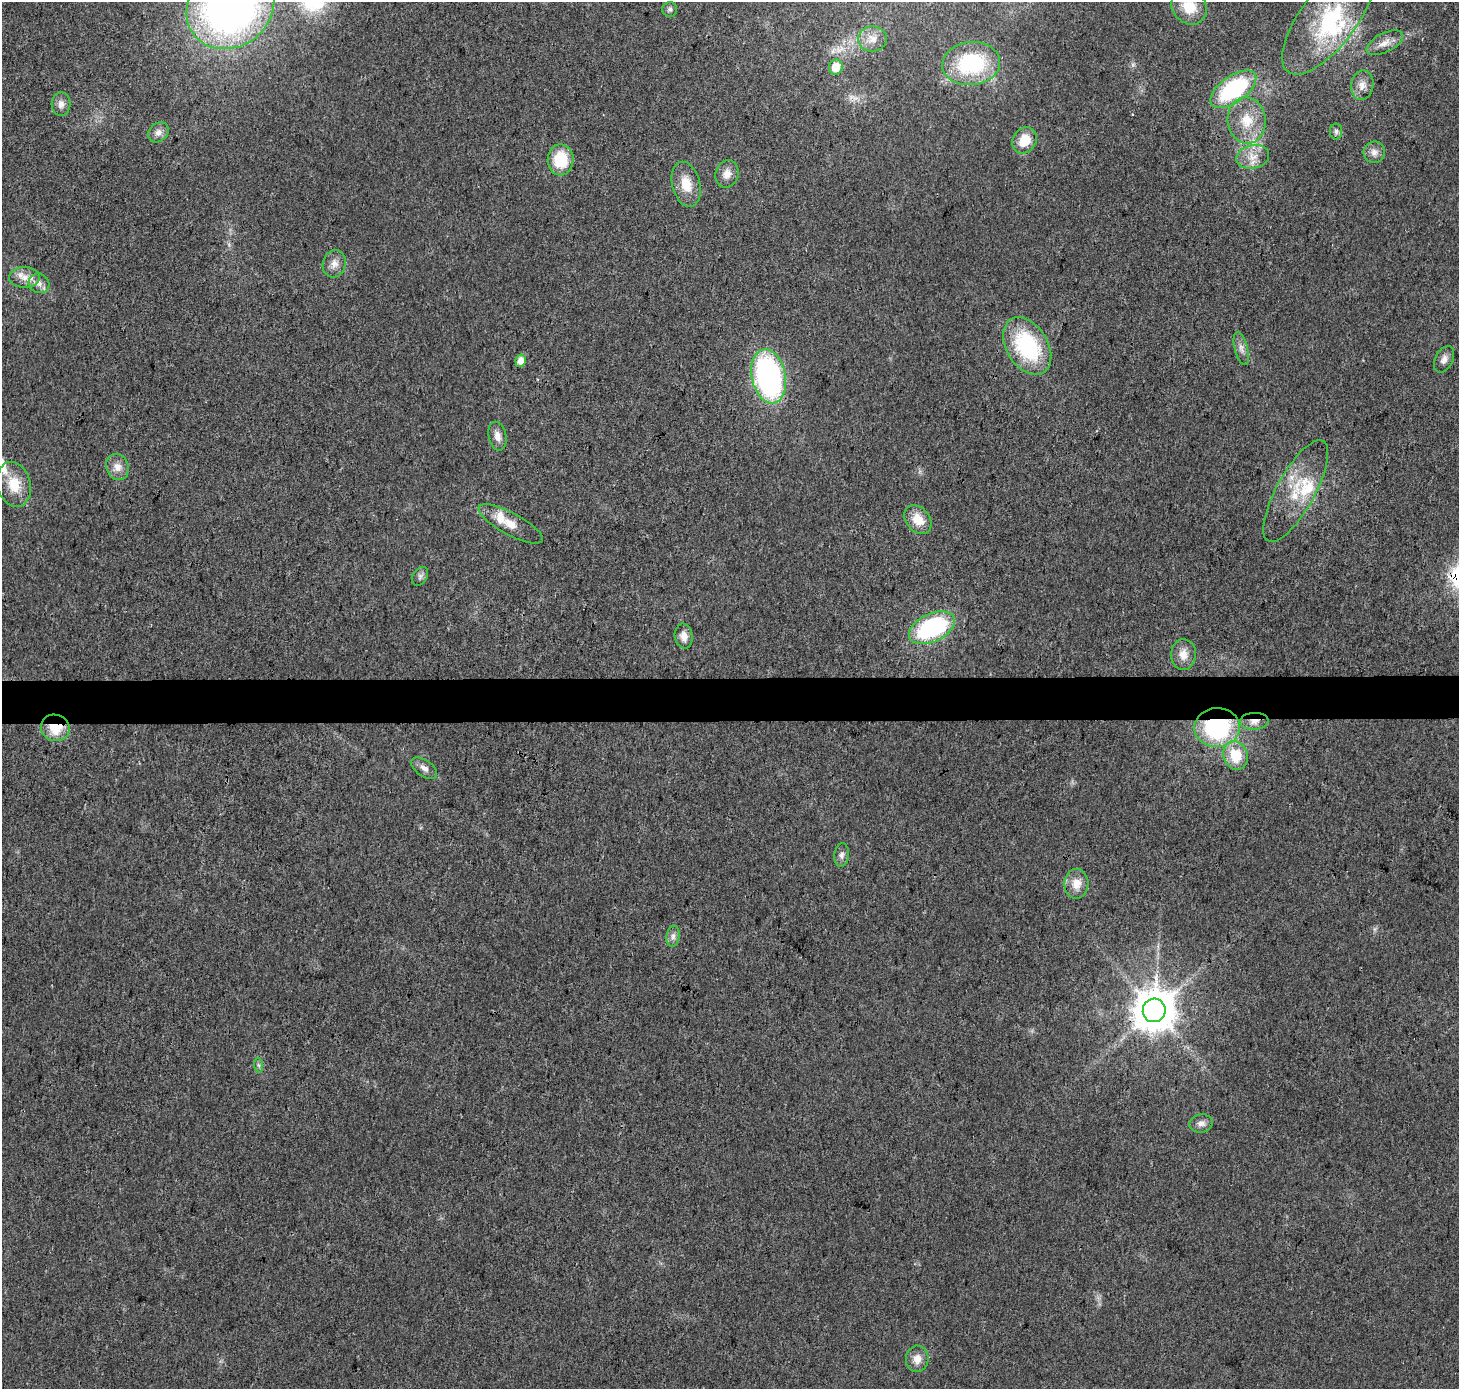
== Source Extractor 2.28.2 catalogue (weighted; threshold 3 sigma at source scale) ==
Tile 5 of 3 x 3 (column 2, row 2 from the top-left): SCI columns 1466-2922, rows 1624-3010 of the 4379 x 4623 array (HDU 1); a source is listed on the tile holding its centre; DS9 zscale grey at full resolution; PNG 1461 x 1391 px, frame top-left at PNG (2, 2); each listed source drawn as its Kron ellipse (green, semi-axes under 4 px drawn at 4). Shown black and unused: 3% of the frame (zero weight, under 3 of 4 exposures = <1% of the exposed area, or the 3 px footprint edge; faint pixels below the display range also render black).
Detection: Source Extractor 2.28.2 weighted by HDU 2 'WHT'; one run over the whole footprint, this tile lists its part. Background 0.0188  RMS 0.0038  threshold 0.017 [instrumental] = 3 sigma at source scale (4.5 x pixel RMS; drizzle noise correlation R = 1.50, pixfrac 1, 0.0396/0.0396 arcsec/px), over >= 5 px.
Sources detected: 56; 1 inside a brighter object's white glare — neither listed nor drawn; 5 inside a brighter listed object's ellipse — not listed separately; the other 50 listed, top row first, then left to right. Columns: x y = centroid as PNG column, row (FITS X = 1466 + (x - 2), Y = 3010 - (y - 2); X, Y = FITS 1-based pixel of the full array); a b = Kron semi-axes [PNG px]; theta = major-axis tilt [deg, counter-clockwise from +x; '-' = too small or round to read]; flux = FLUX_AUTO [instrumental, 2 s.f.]
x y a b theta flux
1189 6 19 16 -49 9.9
230 7 46 39 35 220
670 9 7 7 - 1
1328 18 67 28 53 40
872 39 14 12 4 4.1
1385 43 20 9 26 3.9
971 63 29 21 6 35
836 67 7 7 - 6.7
1362 85 15 11 81 3.4
1233 89 26 13 36 40
61 104 12 9 89 2.5
1247 120 23 19 -83 11
1336 131 8 6 -90 1.1
158 132 11 9 42 2.3
1025 140 14 11 55 8.2
1374 152 11 10 - 2.5
1253 157 16 11 12 5.1
561 160 15 13 90 14
727 174 14 11 72 3.4
686 184 23 14 -76 8.2
334 264 13 11 74 3.3
25 277 15 10 -1 4.1
39 283 11 9 -28 2.5
1027 346 31 20 -58 38
1241 348 17 6 -76 2.3
1444 359 14 9 63 2.3
521 361 6 5 - 3.8
769 376 27 17 -78 93
497 436 14 9 -78 2.9
117 467 13 11 -69 3.4
14 484 23 16 -75 9.7
1296 491 57 19 61 17
918 520 16 11 -50 6.7
511 524 36 11 -28 6.7
420 576 10 7 57 1.2
932 628 24 14 25 45
684 636 12 9 -81 3.4
1183 654 15 12 88 4.4
1254 721 14 8 3 3.3
55 728 15 13 -19 9.8
1217 728 23 19 1 45
1235 755 14 12 -71 12
424 768 15 8 -35 2.4
842 855 12 7 82 1.8
1076 884 15 12 89 5.2
673 936 10 6 82 1.7
1154 1010 12 11 - 1300
259 1065 7 4 -88 0.86
1201 1123 12 9 8 2.2
917 1359 13 11 87 3.7
Overlapping masked pixels (flux is a lower limit): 4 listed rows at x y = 1254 721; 55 728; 1217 728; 1154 1010
Isophote crosses this tile's border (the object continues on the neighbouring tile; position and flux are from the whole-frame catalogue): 2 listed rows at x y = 1189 6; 230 7